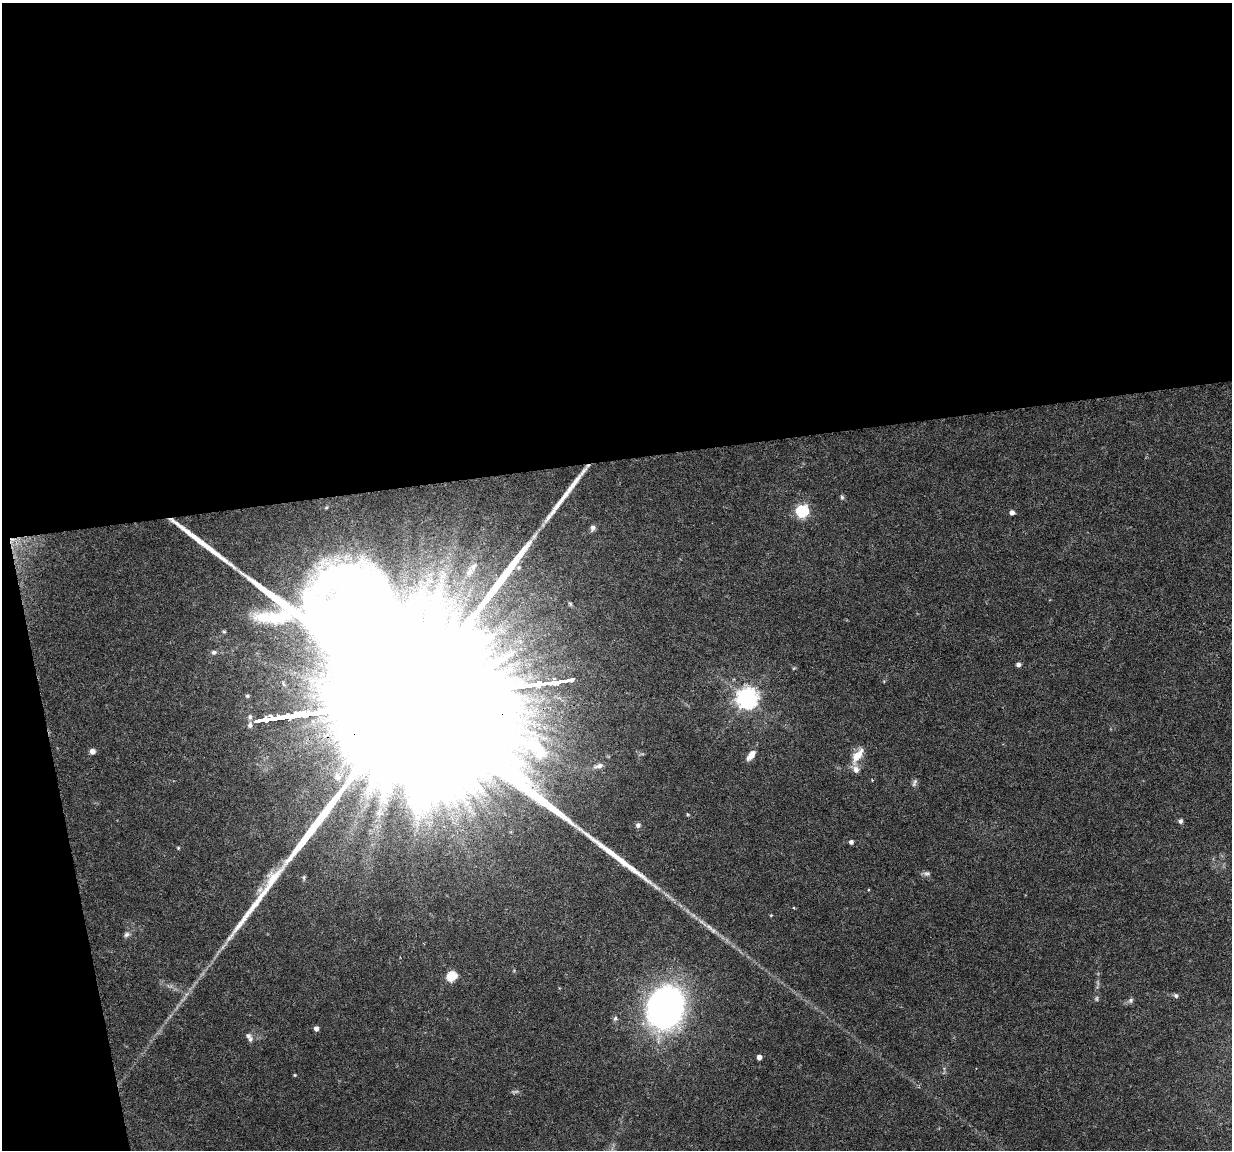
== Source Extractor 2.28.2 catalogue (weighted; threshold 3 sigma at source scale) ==
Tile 1 of 4 x 4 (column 1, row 1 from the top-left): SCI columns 1-1230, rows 3477-4624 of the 4923 x 4704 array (HDU 1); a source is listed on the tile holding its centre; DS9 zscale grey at full resolution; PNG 1234 x 1152 px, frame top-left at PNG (2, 3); no overlay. Shown black and unused: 43% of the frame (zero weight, under 4 of 8 exposures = <1% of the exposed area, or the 3 px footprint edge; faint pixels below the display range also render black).
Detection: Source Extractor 2.28.2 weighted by HDU 2 'WHT'; one run over the whole footprint, this tile lists its part. Background 0.0186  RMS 0.0013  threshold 0.00538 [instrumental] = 3 sigma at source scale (4.09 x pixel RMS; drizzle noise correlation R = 1.36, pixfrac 0.8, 0.0396/0.0396 arcsec/px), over >= 5 px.
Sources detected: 44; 2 too faint to see at this stretch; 1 inside a brighter object's white glare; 1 cosmic-ray / hot-pixel residue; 1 long thin detection or spike segment (spike, bleed or trail) — not listed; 2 inside a brighter listed object's ellipse — not listed separately; the other 37 listed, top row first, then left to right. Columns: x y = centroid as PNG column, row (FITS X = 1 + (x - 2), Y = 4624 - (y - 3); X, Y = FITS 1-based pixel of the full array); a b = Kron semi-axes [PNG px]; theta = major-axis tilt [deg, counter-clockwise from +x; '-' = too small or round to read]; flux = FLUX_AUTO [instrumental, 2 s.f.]
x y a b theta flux
842 497 6 5 - 0.22
802 511 6 6 - 18
1012 513 5 4 - 0.56
593 528 8 6 78 0.45
474 567 15 8 62 1
519 567 6 5 - 0.3
224 632 5 4 - 0.17
214 652 7 6 - 0.39
1018 665 5 5 - 0.47
747 698 8 7 - 85
409 700 219 34 7 65000
92 751 6 5 - 0.64
751 755 12 6 50 1.2
857 756 23 9 57 1.9
599 766 13 6 14 0.59
337 777 11 10 - 0.97
914 783 12 6 71 0.39
379 813 14 8 81 1.1
687 814 5 3 - 0.12
1180 821 5 5 - 0.4
638 825 6 6 - 0.37
851 842 4 4 - 0.46
178 848 4 4 - 0.13
927 873 10 6 -5 0.36
304 878 9 5 -90 0.23
771 915 4 3 - 0.1
709 927 14 6 -36 0.74
127 934 8 7 - 0.41
451 977 12 10 43 1.9
1176 996 6 5 - 0.3
1131 1000 8 7 - 0.34
665 1008 32 25 75 58
615 1018 7 6 - 0.32
316 1028 4 4 - 0.69
250 1039 9 7 -76 0.41
759 1057 4 4 - 0.82
295 1075 4 3 - 0.13
Overlapping masked pixels (flux is a lower limit): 1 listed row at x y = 409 700
Isophote crosses this tile's border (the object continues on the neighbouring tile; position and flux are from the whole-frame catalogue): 1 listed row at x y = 409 700